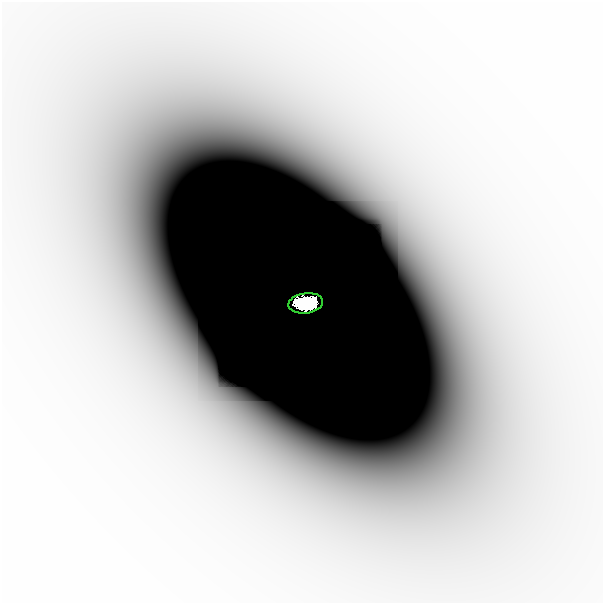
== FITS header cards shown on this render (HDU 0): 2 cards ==
NAXIS1  =                  601
NAXIS2  =                  601

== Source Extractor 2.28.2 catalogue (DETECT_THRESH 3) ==
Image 601 x 601 px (HDU 0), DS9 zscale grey, 1 PNG px = 1 image px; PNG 605 x 605 px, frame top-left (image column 1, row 601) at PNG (2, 2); each listed source drawn as its Kron ellipse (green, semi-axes under 4 px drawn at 4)
Background -2.33e-08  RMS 8.4e-09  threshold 2.53e-08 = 3 sigma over >= 5 px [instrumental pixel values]
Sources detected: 3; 2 with non-positive FLUX_AUTO (blend fragments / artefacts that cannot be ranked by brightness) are neither listed nor drawn; the other 1 listed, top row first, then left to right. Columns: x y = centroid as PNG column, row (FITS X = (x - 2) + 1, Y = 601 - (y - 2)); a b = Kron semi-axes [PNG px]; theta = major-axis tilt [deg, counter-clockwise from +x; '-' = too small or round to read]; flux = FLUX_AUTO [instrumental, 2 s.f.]
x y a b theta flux
306 303 17 10 7 8.6
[2 non-positive-flux detections neither listed nor drawn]